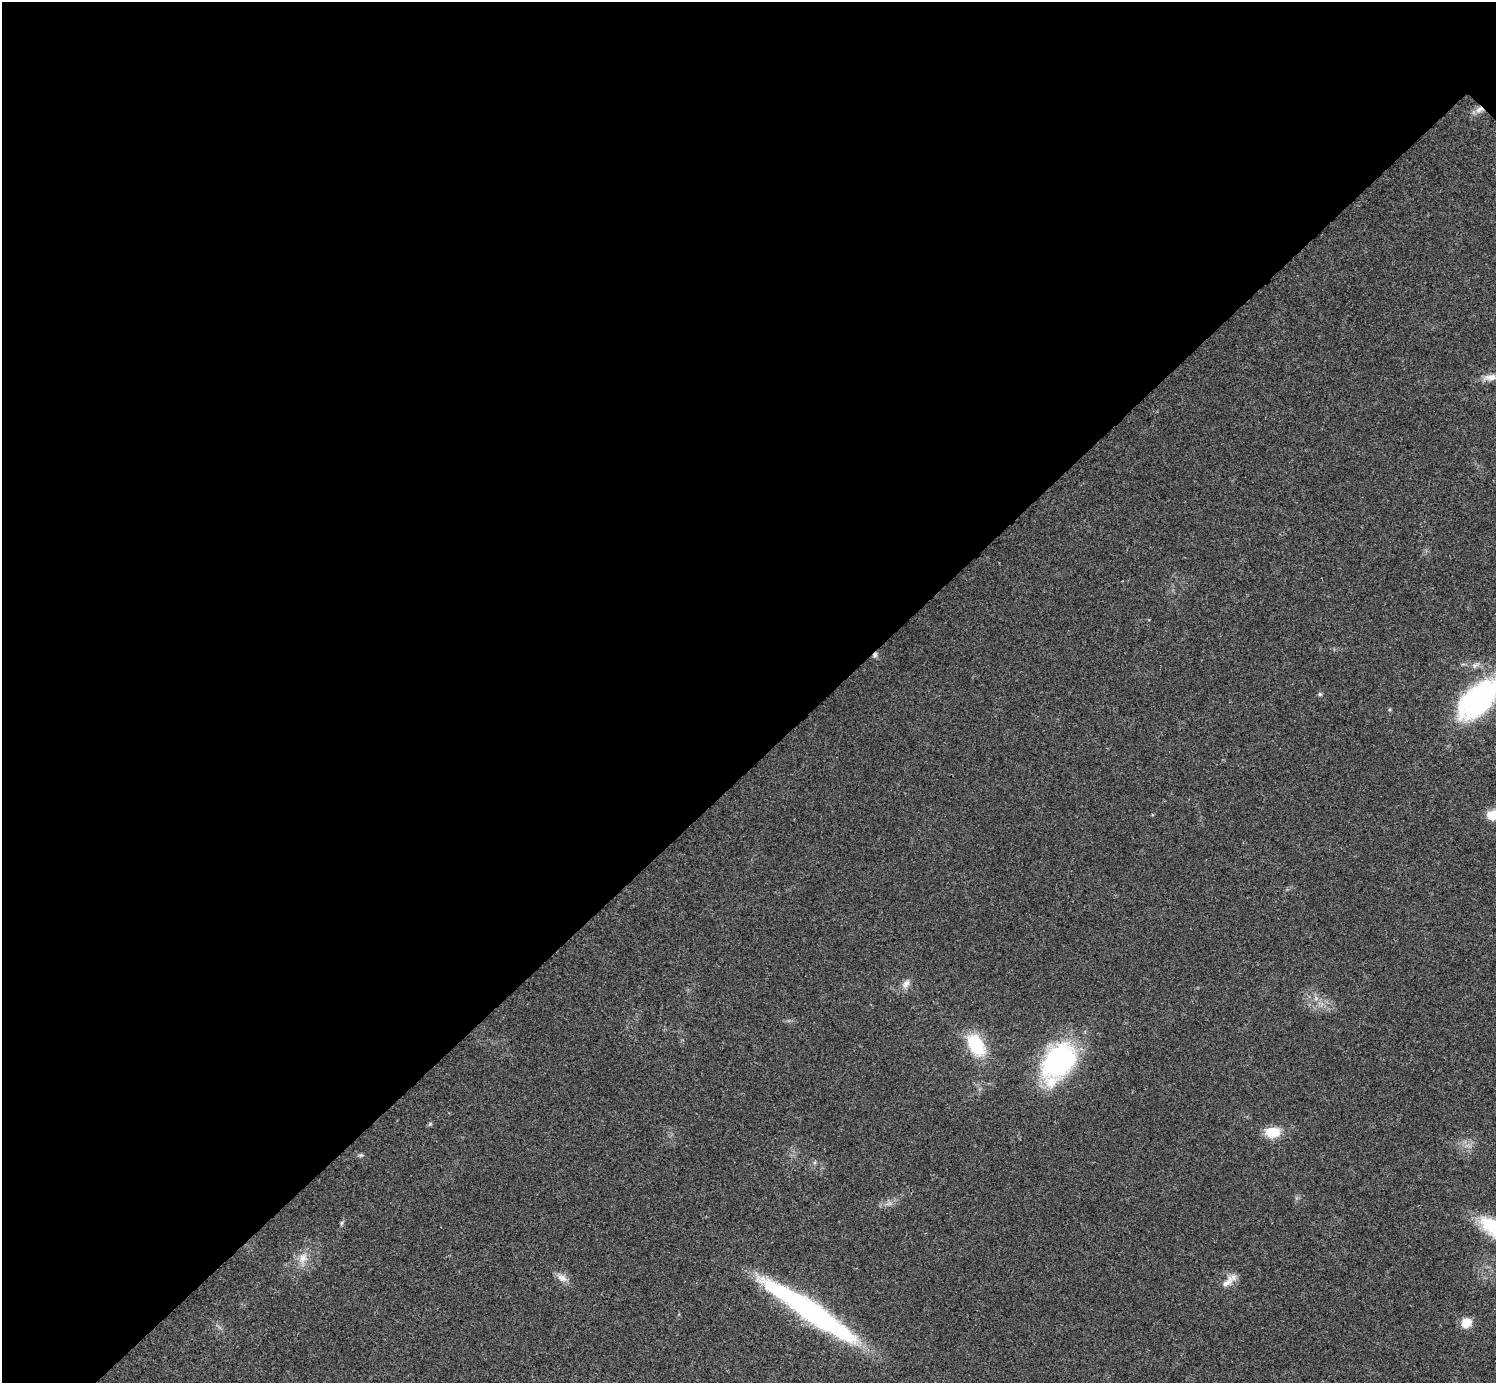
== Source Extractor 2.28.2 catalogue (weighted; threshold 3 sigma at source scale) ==
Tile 5 of 4 x 4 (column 1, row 2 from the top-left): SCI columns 7-1500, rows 3064-4444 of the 5985 x 5985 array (HDU 1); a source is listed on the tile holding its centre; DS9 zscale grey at full resolution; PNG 1498 x 1385 px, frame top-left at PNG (2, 2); no overlay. Shown black and unused: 55% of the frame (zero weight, under 3 of 4 exposures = <1% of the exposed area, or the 3 px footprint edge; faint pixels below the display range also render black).
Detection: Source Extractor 2.28.2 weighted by HDU 2 'WHT'; one run over the whole footprint, this tile lists its part. Background 0.0198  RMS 0.004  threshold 0.018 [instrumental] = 3 sigma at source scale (4.5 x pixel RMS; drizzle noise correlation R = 1.50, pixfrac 1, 0.05/0.05 arcsec/px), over >= 5 px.
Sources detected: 20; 1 inside a brighter object's white glare — not listed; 1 inside a brighter listed object's ellipse — not listed separately; the other 18 listed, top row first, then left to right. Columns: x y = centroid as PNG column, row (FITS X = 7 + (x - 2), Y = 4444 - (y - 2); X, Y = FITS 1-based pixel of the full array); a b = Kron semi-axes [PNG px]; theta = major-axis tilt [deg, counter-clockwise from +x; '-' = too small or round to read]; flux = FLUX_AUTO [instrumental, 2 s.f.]
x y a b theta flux
1479 109 12 7 27 2.6
1489 378 13 9 -14 2.8
875 655 8 6 62 1.1
1320 694 6 5 - 0.64
1478 699 44 23 43 73
1492 815 10 10 - 6.6
906 984 14 8 56 2.5
1316 998 6 5 - 0.97
976 1045 22 13 -58 22
1058 1062 40 25 57 69
1273 1132 14 10 4 9.9
361 1155 6 5 - 0.69
341 1223 6 4 88 0.64
303 1258 14 10 65 4
562 1278 14 9 -25 2.8
1227 1282 22 9 41 3.9
814 1311 93 26 -34 63
1466 1323 11 10 - 5.5
Overlapping masked pixels (flux is a lower limit): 2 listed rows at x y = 1479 109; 875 655
Isophote crosses this tile's border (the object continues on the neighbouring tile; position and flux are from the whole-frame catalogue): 2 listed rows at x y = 1478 699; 1492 815